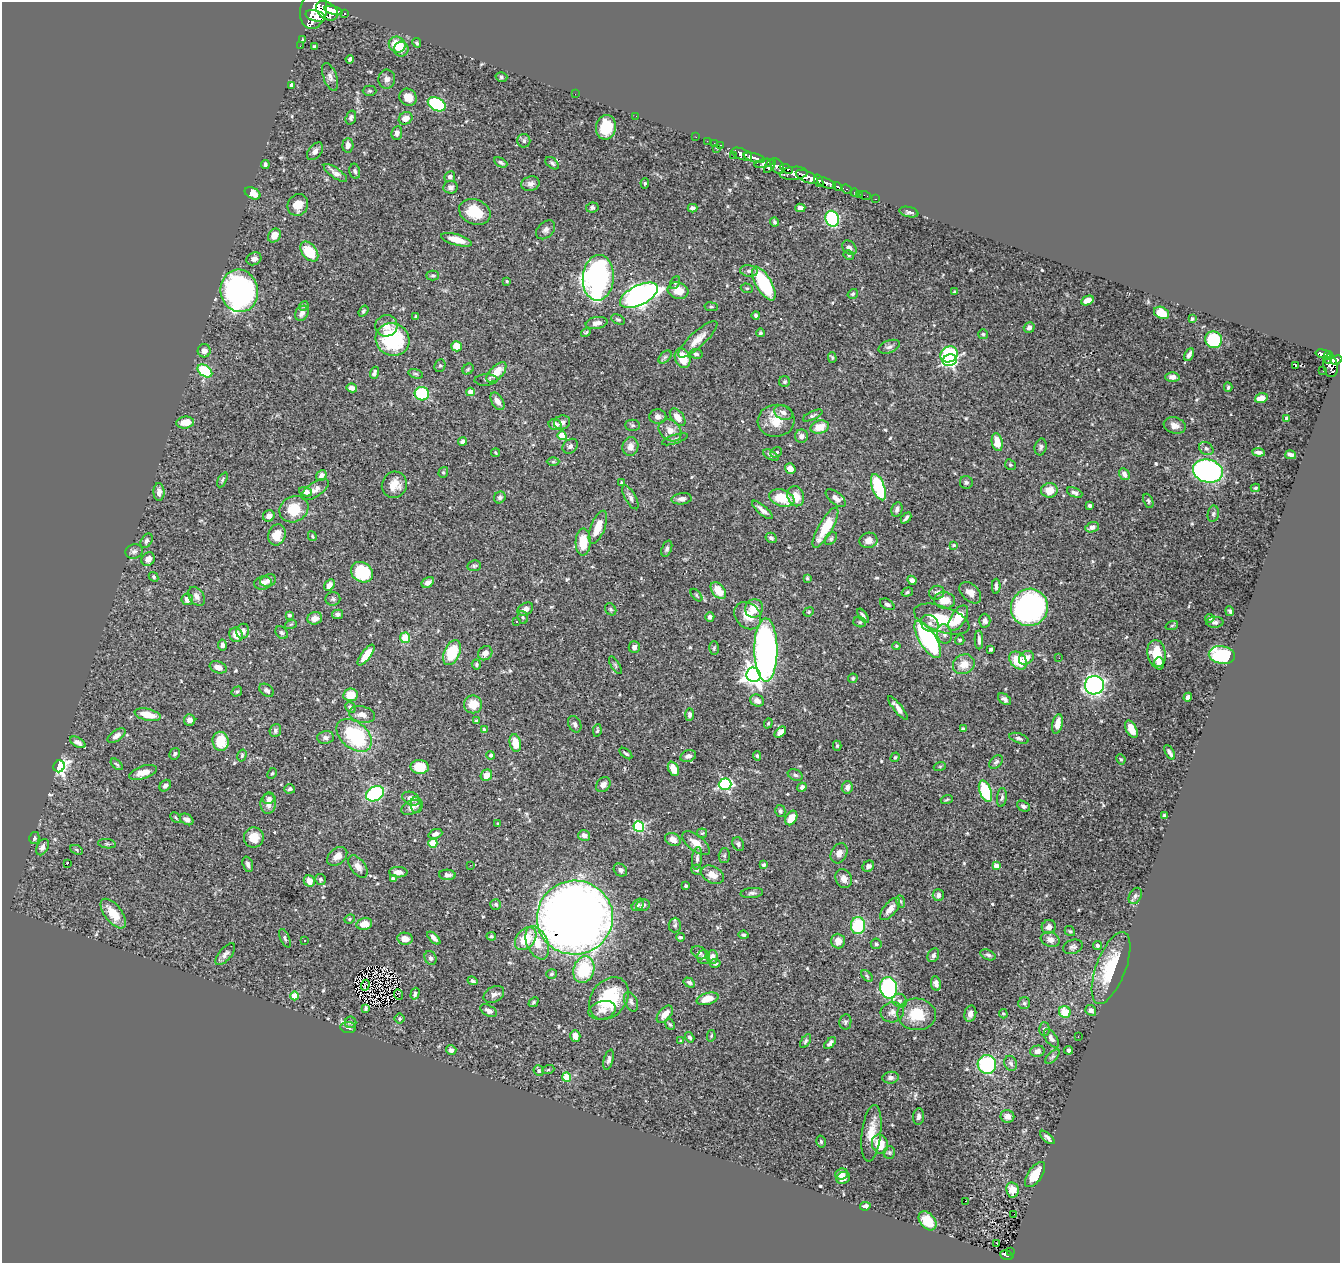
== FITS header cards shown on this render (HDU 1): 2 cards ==
NAXIS1  =                 1338
NAXIS2  =                 1261

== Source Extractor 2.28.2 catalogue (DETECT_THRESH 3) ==
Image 1338 x 1261 px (HDU 1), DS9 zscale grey, 1 PNG px = 1 image px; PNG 1342 x 1265 px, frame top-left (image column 1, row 1261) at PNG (2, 2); each listed source drawn as its Kron ellipse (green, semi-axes under 4 px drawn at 4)
Background 1.05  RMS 0.029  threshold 0.087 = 3 sigma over >= 5 px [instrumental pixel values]
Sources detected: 573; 1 with non-positive FLUX_AUTO (blend fragments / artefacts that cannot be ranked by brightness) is neither listed nor drawn; of the other 572, the 500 brightest by FLUX_AUTO listed and drawn (72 fainter detections omitted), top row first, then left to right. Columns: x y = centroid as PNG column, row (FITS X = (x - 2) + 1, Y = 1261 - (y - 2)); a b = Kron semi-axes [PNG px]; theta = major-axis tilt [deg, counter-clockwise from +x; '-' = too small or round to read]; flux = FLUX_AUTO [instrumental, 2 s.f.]
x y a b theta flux
313 10 19 13 79 7400
327 11 12 8 -37 5000
333 11 9 4 -15 2300
344 13 3 3 - 150
315 16 10 5 -16 2200
303 40 3 3 - 2.9
417 43 5 4 - 3.1
397 45 8 7 - 48
300 46 2 2 - 13
314 47 4 3 - 3.1
401 49 7 7 - 13
350 59 4 3 - 4.7
330 77 14 6 -69 9.3
501 77 6 4 -15 3.3
387 79 9 8 - 7.8
292 85 4 4 - 11
370 91 7 5 0 3.2
575 94 2 2 - 8.8
408 97 9 8 - 20
437 104 9 6 -29 130
636 116 2 2 - 9
351 118 7 5 73 5.3
406 118 7 6 - 18
606 127 12 10 79 54
397 133 7 5 81 8.4
696 137 2 2 - 14
524 141 7 6 - 5.3
707 141 2 2 - 12
714 143 2 2 - 20
348 145 7 5 87 11
721 145 3 2 - 41
716 148 3 2 - 120
315 151 10 6 52 9.2
742 154 11 5 -23 1900
733 155 2 2 - 12
754 158 11 4 -15 2100
501 162 7 4 -27 3.8
552 163 8 5 -40 4.4
764 163 10 4 11 610
265 164 4 3 - 4.3
770 166 8 3 57 780
777 166 9 6 -51 1200
786 169 7 4 -27 480
355 171 7 5 -77 4.3
335 173 14 5 -35 10
794 173 14 6 5 1500
450 177 6 5 - 5.1
807 177 12 5 -24 4600
819 181 6 4 -70 910
645 183 5 4 - 2.5
826 183 10 4 -24 1900
530 184 9 7 16 9.1
451 187 7 6 - 6.1
838 187 5 4 - 280
846 189 5 3 - 300
253 193 8 5 -26 24
855 193 4 3 - 67
859 194 2 2 - 11
865 195 6 2 -19 22
875 199 3 2 - 16
298 205 11 10 - 21
592 208 6 5 - 4.9
692 208 5 4 - 7.2
800 208 5 4 - 8.5
475 212 16 12 -22 51
909 212 10 5 -13 6
832 219 8 6 -72 180
775 222 5 4 - 3.3
546 230 11 7 44 7.9
274 235 7 6 - 21
457 240 16 5 -16 28
849 248 8 6 -42 8.8
309 251 11 7 -51 66
849 255 5 4 - 3.3
254 259 8 6 27 8.8
749 271 9 5 -8 5.8
433 276 6 5 - 3.1
598 278 23 15 86 580
507 281 3 3 - 2.4
675 282 6 4 61 3.2
764 284 19 7 -60 140
747 288 6 4 -20 3.2
239 291 21 18 -78 600
678 291 10 8 -17 25
955 292 4 3 - 3.5
853 294 5 4 - 3
639 295 21 9 26 920
1087 300 6 4 26 14
304 306 5 4 - 2.7
711 307 7 3 -8 2.5
363 311 6 4 54 3.1
302 313 8 6 57 10
1162 313 8 6 -25 33
756 315 4 4 - 3.6
416 317 3 3 - 2.8
618 319 7 4 -26 3.6
1192 319 3 3 - 3.1
597 323 11 6 11 11
386 326 11 11 - 19
1029 327 5 5 - 6.6
586 332 5 4 - 2.8
760 333 4 4 - 2.7
983 334 5 5 - 3.1
393 339 17 16 - 160
698 339 25 7 43 21
1214 340 8 8 - 120
457 346 5 5 - 27
889 347 11 6 21 7
204 351 6 6 - 13
696 354 6 5 - 4
949 354 9 7 26 110
1323 354 7 3 -13 240
1189 355 7 3 63 7.6
1328 356 4 3 - 190
665 357 8 4 44 4.2
832 357 5 4 - 3
683 358 10 7 -69 37
950 360 7 5 21 390
1328 360 2 2 - 24
1336 360 6 4 26 590
440 366 6 5 - 2.9
1295 366 3 3 - 170
1331 366 11 7 -81 890
468 369 6 5 - 3.1
205 371 8 5 -35 96
1323 371 2 2 - 7.2
496 372 12 6 45 34
374 373 6 4 70 5.8
416 374 7 4 -17 3.2
1172 377 7 5 2 7.9
486 380 11 6 3 5.6
785 382 5 5 - 3.2
1228 387 4 4 - 2.6
352 388 5 4 - 11
470 392 4 4 - 16
422 394 7 6 - 110
1261 398 6 4 18 19
497 401 9 5 -58 12
783 412 9 7 -24 9.8
813 415 11 4 24 4.1
658 416 8 7 - 8.2
678 417 10 6 -52 19
1287 419 4 3 - 14
776 421 18 16 6 38
562 422 8 7 - 8.7
185 423 9 6 6 24
555 425 6 5 - 14
633 425 7 5 -1 3.2
1175 425 11 8 -15 12
820 427 9 6 15 30
670 430 12 10 -40 17
562 436 4 4 - 43
801 436 6 6 - 9.6
675 439 13 4 18 5.2
463 442 4 4 - 6.6
997 442 9 5 -78 28
570 446 8 6 43 6
630 447 9 8 - 13
1041 447 8 6 76 4.8
1206 448 8 6 -36 4.9
776 452 6 5 - 4.3
1258 452 6 3 -6 7
495 453 4 3 - 2.4
771 455 8 4 -29 4.3
1291 455 5 4 - 5.9
553 462 6 4 0 2.5
1010 465 6 5 - 2.9
790 469 5 5 - 12
1208 471 15 11 -14 460
443 472 5 4 - 2.8
1124 474 6 5 - 8.7
321 475 6 4 52 9.4
222 480 8 4 62 3.3
622 482 3 3 - 2.6
966 482 6 6 - 4.5
394 485 13 12 - 26
878 487 14 6 -69 130
1255 488 5 3 - 2.9
315 489 15 7 33 12
1049 490 8 7 - 24
159 492 9 5 -87 9.4
305 492 7 4 -17 11
1075 493 8 4 -24 5.8
796 496 10 8 -71 24
500 497 6 5 - 5.4
630 497 13 5 -60 8.4
782 498 13 8 -19 56
836 498 12 6 -39 13
682 499 10 5 5 7.6
1148 501 7 4 -67 3.7
1090 505 4 3 - 3.8
294 509 15 12 30 53
897 509 7 5 76 6.2
762 510 13 4 -41 11
1213 514 8 5 80 4
269 516 6 5 - 10
906 518 6 3 46 4.3
598 527 17 7 69 34
1092 527 7 5 20 9.9
825 528 22 7 60 55
277 535 11 8 70 27
312 536 5 3 - 2.4
771 538 6 5 - 5.3
831 539 7 5 49 3.2
868 540 9 7 13 11
146 541 8 5 57 4.9
583 542 14 7 87 46
954 545 4 3 - 2.4
667 549 8 5 70 4.9
134 551 9 7 17 6.3
148 559 7 6 - 12
474 566 7 5 11 3.7
362 572 11 9 -34 110
154 577 5 4 - 2.6
807 578 4 4 - 2.5
912 580 5 4 - 7.5
268 581 8 6 19 7.7
428 582 7 4 32 8.6
263 583 9 6 9 10
329 585 6 4 58 12
996 586 7 3 -90 5.4
718 591 10 6 -52 29
907 592 6 4 20 3.1
937 593 8 6 26 7
970 593 13 8 -44 18
696 595 7 4 -49 2.9
197 596 10 7 -57 10
187 599 6 5 - 13
333 599 7 6 - 4.6
944 600 10 8 -9 26
887 604 8 5 -30 5.6
1029 607 19 18 - 490
754 608 9 9 - 29
525 609 8 5 30 11
611 609 6 5 - 3.7
1230 611 5 4 - 3.8
809 612 5 4 - 2.8
337 614 5 4 - 4.3
289 615 3 3 - 4.3
748 616 15 12 -47 29
863 616 8 4 -55 5
523 617 6 5 - 3.2
710 617 5 4 - 5.7
315 618 7 6 - 10
958 618 14 7 57 45
1210 618 5 4 - 3.1
942 619 29 13 -19 72
985 621 7 5 -89 7.3
516 622 3 3 - 5
860 622 6 5 - 3.1
1215 622 8 5 2 5.2
930 623 10 8 -38 8.8
291 624 6 3 19 2.4
1172 625 6 4 20 2.7
243 631 7 6 - 11
282 633 7 5 -43 4
944 634 10 7 -78 8.5
236 635 7 6 - 20
405 638 5 5 - 35
928 639 21 8 -58 390
960 640 4 4 - 4.2
979 640 9 3 -88 6.3
222 645 5 4 - 5.4
896 646 4 4 - 2.4
634 647 6 5 - 7.1
714 648 7 5 88 3
991 649 3 3 - 4.9
766 650 32 11 -90 690
452 653 13 7 66 73
485 653 8 6 48 10
1157 654 14 9 -82 50
366 655 12 5 53 32
1222 655 13 8 -11 160
1026 658 8 6 36 16
1059 658 2 2 - 3.8
1018 661 10 7 -45 47
1159 663 6 4 86 11
476 664 5 4 - 3.7
964 664 11 9 26 25
615 665 10 3 -58 3.2
218 667 8 5 -21 12
754 675 7 7 - 1400
853 678 5 4 - 2.7
1094 685 9 9 - 500
267 690 8 5 -36 5.8
237 692 6 4 32 3.1
350 695 7 6 - 30
1188 697 4 4 - 5.7
1004 699 7 4 -36 6.1
757 701 7 6 - 11
473 704 9 9 - 27
350 707 6 5 - 3.9
898 708 15 4 -51 12
148 715 13 6 -13 36
362 715 13 8 -12 14
689 715 6 4 90 4.5
190 720 6 5 - 10
476 721 4 3 - 4.4
768 723 5 4 - 2.5
575 724 9 6 -64 6.3
1057 724 10 5 77 17
963 729 4 3 - 4.1
1131 729 9 5 -65 22
484 730 4 4 - 5.7
597 730 6 3 81 2.8
275 731 7 5 70 4.3
780 732 7 4 44 13
117 735 10 5 34 10
354 735 20 13 -40 160
326 737 8 6 4 7
1019 738 10 5 -18 5.4
221 741 9 8 - 49
78 742 8 4 -28 7.1
515 743 9 5 -79 30
837 746 5 4 - 2.6
1170 752 8 3 -61 6.2
175 754 6 5 - 4.1
626 754 7 3 -39 3.6
242 755 6 4 74 3.2
491 755 4 4 - 4.1
688 756 8 5 16 8.9
757 756 5 4 - 2.9
895 757 5 4 - 3
1121 759 5 4 - 2.5
996 762 8 5 44 4.6
117 764 7 4 -44 3.2
59 766 6 5 - 560
940 766 6 4 19 2.5
420 767 9 7 -1 45
673 769 8 5 -67 16
143 772 14 6 16 17
272 773 6 4 61 2.5
486 775 6 5 - 19
795 775 8 5 -23 4.7
725 784 6 6 - 280
603 785 8 6 51 9.3
165 786 6 5 - 7.3
802 787 5 4 - 6.3
847 787 6 5 - 9.3
290 789 5 4 - 4.6
985 791 11 5 -69 110
375 794 10 7 29 190
1002 797 9 5 84 4.5
269 799 6 5 - 5.3
411 799 9 6 -23 13
947 799 6 4 18 2.5
268 803 11 7 82 14
417 805 8 6 -83 5.2
1023 806 7 5 -28 5.4
412 807 10 7 26 10
780 811 6 5 - 4.3
1164 815 3 3 - 4.2
176 818 6 3 -46 2.5
791 818 8 5 60 26
187 819 7 5 -32 8
498 824 3 3 - 4.3
639 826 5 5 - 210
702 833 5 4 - 2.5
435 834 7 4 21 7.7
584 835 6 5 - 9.4
254 837 10 10 - 26
34 838 6 5 - 4.3
673 840 8 6 -24 14
433 843 4 4 - 38
696 843 16 8 -39 19
107 844 9 4 -7 3.3
738 844 7 5 -64 3.9
42 847 9 5 62 7.2
76 850 7 4 -23 3.2
839 853 10 8 62 9.9
337 856 11 8 39 17
724 856 7 5 89 3.3
697 858 11 5 85 6.5
67 864 3 3 - 26
248 864 8 5 -73 5.7
470 865 2 2 - 5.1
764 865 4 3 - 3.4
358 866 13 7 -53 13
868 866 6 5 - 7.5
996 866 4 4 - 23
620 870 7 6 - 6.3
697 870 5 5 - 3.5
398 872 9 5 -3 8.9
447 875 8 5 -3 6.9
712 875 12 8 -26 16
393 878 4 3 - 3.8
320 879 6 5 - 3.5
844 879 10 8 -65 12
309 881 6 5 - 17
686 886 3 3 - 4.5
752 893 11 5 6 5.6
938 895 6 5 - 6.3
1135 896 8 6 62 4.4
900 901 6 4 -71 3.3
496 904 5 5 - 4.5
638 905 7 5 45 4.3
643 905 7 5 19 6.1
890 909 14 6 49 15
113 914 17 8 -52 35
575 918 38 37 - 2200
350 919 5 4 - 2.9
364 924 8 6 14 24
675 925 7 6 - 4.6
858 926 8 7 - 110
1049 927 7 6 - 9.6
1070 931 6 4 -41 2.6
744 935 5 4 - 3.3
491 936 5 4 - 3
680 937 4 3 - 2.8
285 938 10 4 -67 4.5
434 938 8 4 -44 8.3
405 939 8 6 -9 15
526 939 13 9 51 54
1050 939 10 7 -20 13
305 941 3 2 - 5.9
838 941 7 7 - 16
537 943 17 10 -66 36
876 944 5 5 - 3.7
1097 946 5 4 - 4.4
1073 947 10 7 19 6.5
699 953 8 6 -32 5.2
225 954 13 6 49 8.2
933 955 7 5 65 6.3
988 955 8 5 -22 4.5
704 957 7 6 - 6.5
712 957 7 5 89 12
430 958 7 5 -66 5.9
715 963 5 4 - 5.5
1111 968 38 14 69 99
584 970 14 10 73 110
551 974 5 4 - 3.5
867 976 7 4 -46 3.6
473 981 5 4 - 4.6
689 982 6 4 -32 4.7
936 983 7 5 -79 8.7
365 985 5 2 - 3.2
888 988 11 8 -79 260
398 994 5 3 - 3
415 994 6 4 73 4.6
494 994 11 7 30 8.7
294 996 4 4 - 34
609 998 23 17 52 120
707 999 11 6 16 30
900 1001 7 6 - 6.2
533 1002 5 4 - 3.1
631 1002 10 6 -65 5.9
1024 1003 6 6 - 4.6
366 1008 4 3 - 3.1
602 1010 14 9 13 15
1091 1010 6 5 - 7.7
489 1011 9 5 -28 8.3
892 1012 12 10 14 11
1065 1012 6 6 - 43
665 1014 10 6 48 19
917 1014 19 16 -4 58
970 1014 8 5 76 9.8
1003 1014 4 4 - 2.4
400 1019 5 5 - 3
351 1022 6 5 - 3.6
845 1022 7 6 - 4.6
670 1024 6 4 -66 2.8
348 1027 8 5 -7 7.1
1044 1029 7 5 -88 4.6
575 1036 6 5 - 13
711 1036 6 4 78 2.4
1078 1036 2 2 - 5.3
690 1037 5 4 - 4
1051 1038 10 5 -56 8.2
681 1041 4 3 - 2.3
806 1041 7 4 58 3.9
830 1043 7 4 46 6.3
451 1050 5 4 - 6.8
1069 1050 4 3 - 5.8
1037 1051 7 5 13 8.2
1052 1057 9 4 45 4.2
609 1060 10 4 75 5.7
1011 1063 7 6 - 5.5
987 1065 9 9 - 170
548 1070 6 4 19 2.4
539 1071 5 5 - 3.4
567 1077 4 4 - 71
891 1078 8 6 8 6.2
918 1116 8 5 83 6
1007 1116 7 6 - 11
871 1133 28 9 83 34
1047 1137 9 4 -42 5.8
821 1142 6 4 -75 3
880 1144 9 8 - 50
889 1152 6 5 - 3.3
841 1174 7 5 19 11
1035 1174 14 7 54 31
843 1178 7 6 - 11
1012 1190 7 6 - 21
965 1201 3 2 - 4.9
865 1206 5 4 - 8.1
1014 1214 2 2 - 73
927 1221 11 7 -48 37
997 1243 3 2 - 3.3
1010 1251 2 2 - 6.7
1007 1255 7 4 -18 96
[72 fainter detections neither listed nor drawn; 1 non-positive-flux detection neither listed nor drawn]